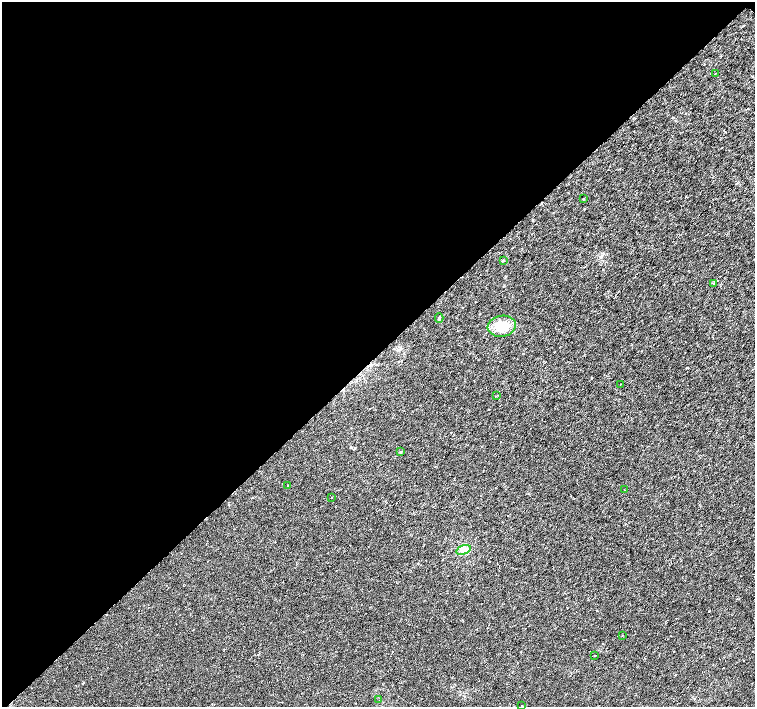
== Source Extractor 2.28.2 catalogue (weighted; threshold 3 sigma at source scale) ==
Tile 5 of 4 x 4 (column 1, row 2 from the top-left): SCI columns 1-1505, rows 2976-4384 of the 6024 x 6017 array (HDU 1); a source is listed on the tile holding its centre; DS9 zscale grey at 2 x 2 block average (1 PNG px = mean of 2 x 2 image px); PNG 757 x 709 px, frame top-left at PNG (2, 2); each listed source drawn as its Kron ellipse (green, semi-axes under 4 px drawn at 4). Shown black and unused: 50% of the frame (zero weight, under 3 of 6 exposures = <1% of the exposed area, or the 3 px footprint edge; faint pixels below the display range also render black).
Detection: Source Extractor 2.28.2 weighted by HDU 2 'WHT'; one run over the whole footprint, this tile lists its part. Background 0.0116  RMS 0.0035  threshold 0.0144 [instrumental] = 3 sigma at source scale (4.09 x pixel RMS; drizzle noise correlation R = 1.36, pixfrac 0.8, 0.0396/0.0396 arcsec/px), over >= 5 px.
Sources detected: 22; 5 cosmic-ray / hot-pixel residue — neither listed nor drawn; the other 17 listed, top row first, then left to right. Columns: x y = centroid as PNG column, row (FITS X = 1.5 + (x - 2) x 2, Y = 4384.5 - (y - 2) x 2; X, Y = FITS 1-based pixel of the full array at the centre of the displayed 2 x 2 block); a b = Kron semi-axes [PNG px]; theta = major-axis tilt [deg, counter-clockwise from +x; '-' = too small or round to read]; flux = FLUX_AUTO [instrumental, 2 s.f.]
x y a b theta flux
715 74 2 2 - 0.38
583 199 3 2 - 0.48
503 260 3 2 - 0.61
714 283 2 2 - 0.78
439 318 4 2 - 0.7
502 326 14 10 9 15
620 384 2 2 - 0.31
496 396 3 2 - 0.45
400 452 3 2 - 0.64
288 485 2 2 - 0.25
624 490 2 2 - 0.24
332 497 2 2 - 0.31
463 550 7 4 17 3.2
622 635 2 2 - 0.32
594 656 2 2 - 0.59
379 700 2 2 - 0.39
521 706 2 2 - 0.7
Diffuse or blended objects may show on this block-average render without a row.